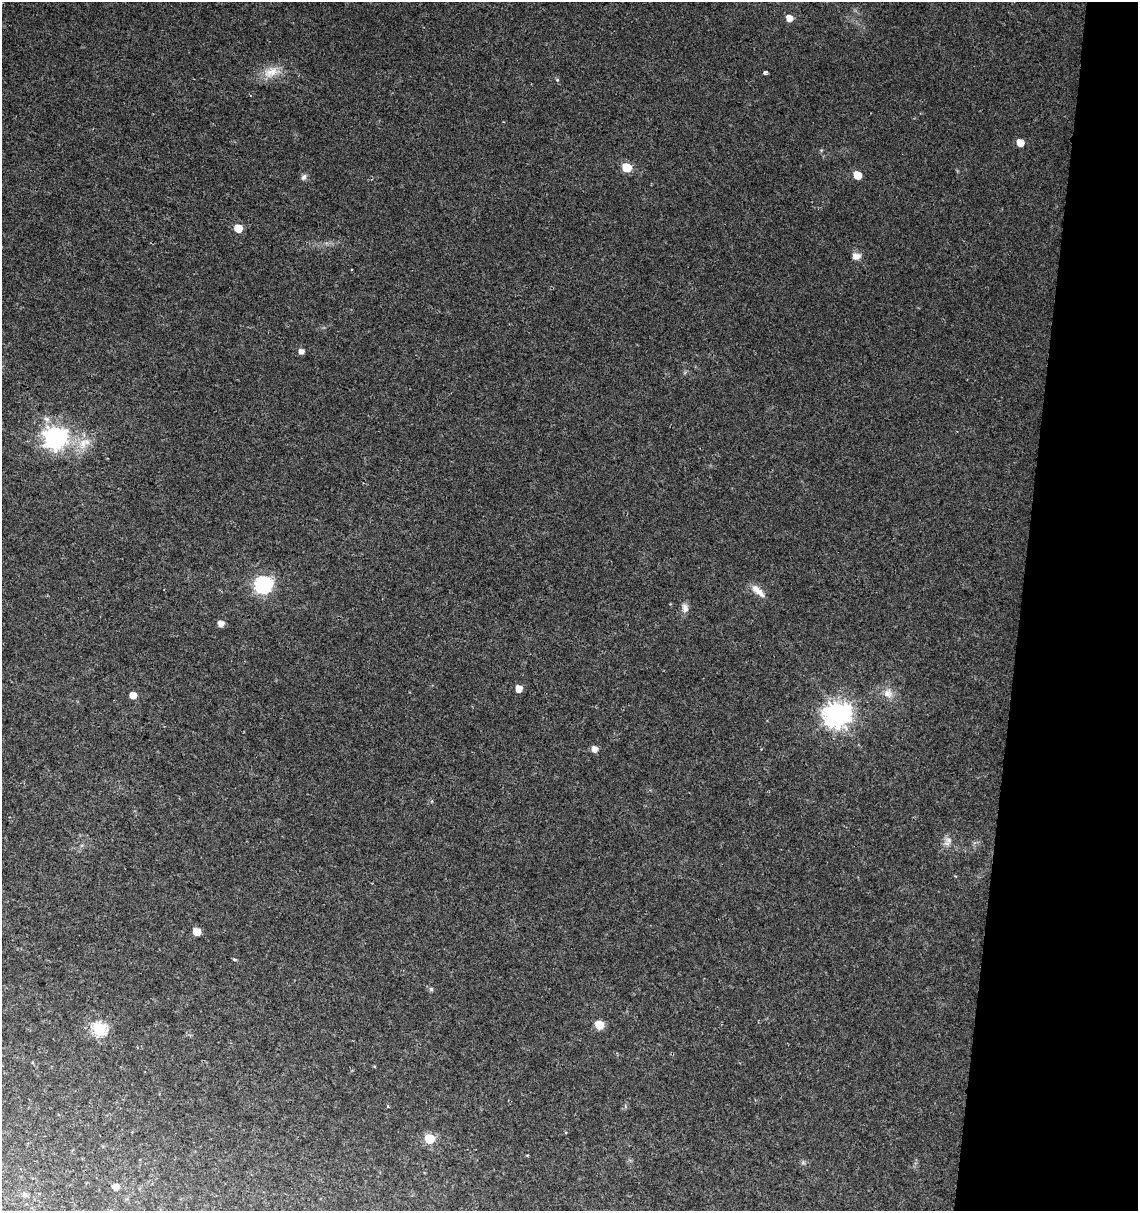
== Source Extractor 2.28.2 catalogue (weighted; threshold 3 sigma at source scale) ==
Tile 8 of 4 x 4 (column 4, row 2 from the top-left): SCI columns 3636-4771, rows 2428-3636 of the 5057 x 4845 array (HDU 1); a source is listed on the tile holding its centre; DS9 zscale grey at full resolution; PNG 1140 x 1213 px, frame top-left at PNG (2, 2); no overlay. Shown black and unused: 10% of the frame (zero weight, under 2 of 3 exposures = <1% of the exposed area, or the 3 px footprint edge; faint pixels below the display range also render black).
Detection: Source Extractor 2.28.2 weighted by HDU 2 'WHT'; one run over the whole footprint, this tile lists its part. Background 0.0279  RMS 0.005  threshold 0.0225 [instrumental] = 3 sigma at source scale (4.5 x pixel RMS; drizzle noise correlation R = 1.50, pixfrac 1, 0.0396/0.0396 arcsec/px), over >= 5 px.
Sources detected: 32; all 32 listed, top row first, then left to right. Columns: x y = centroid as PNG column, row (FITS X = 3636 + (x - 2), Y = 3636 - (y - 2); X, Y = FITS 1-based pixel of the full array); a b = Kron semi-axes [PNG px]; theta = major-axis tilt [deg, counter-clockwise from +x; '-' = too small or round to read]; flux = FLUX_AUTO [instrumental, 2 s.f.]
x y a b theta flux
789 18 6 5 - 4.4
271 72 22 12 25 7.2
764 72 3 3 - 2
1020 142 5 5 - 6.1
627 167 6 5 - 17
857 175 6 5 - 8.9
304 177 8 6 54 1.3
238 228 5 5 - 9.4
856 256 9 7 -4 3
351 270 2 2 - 0.42
301 351 5 5 - 2.5
46 419 9 6 -37 2
55 438 8 8 - 290
263 585 7 7 - 120
758 591 22 8 -43 4.3
685 608 13 8 -73 2.5
221 623 6 5 - 3
519 689 6 5 - 4.8
888 693 13 11 -50 4.2
133 695 5 5 - 4.8
837 715 9 8 - 410
594 749 6 5 - 3.3
948 840 7 6 - 1.7
197 932 5 5 - 8.5
234 959 5 3 - 0.63
431 989 6 5 - 0.8
599 1025 8 8 - 5.6
99 1029 6 6 - 68
387 1106 4 3 - 0.42
429 1139 6 5 - 25
116 1187 6 6 - 2.5
25 1195 7 7 - 1.2